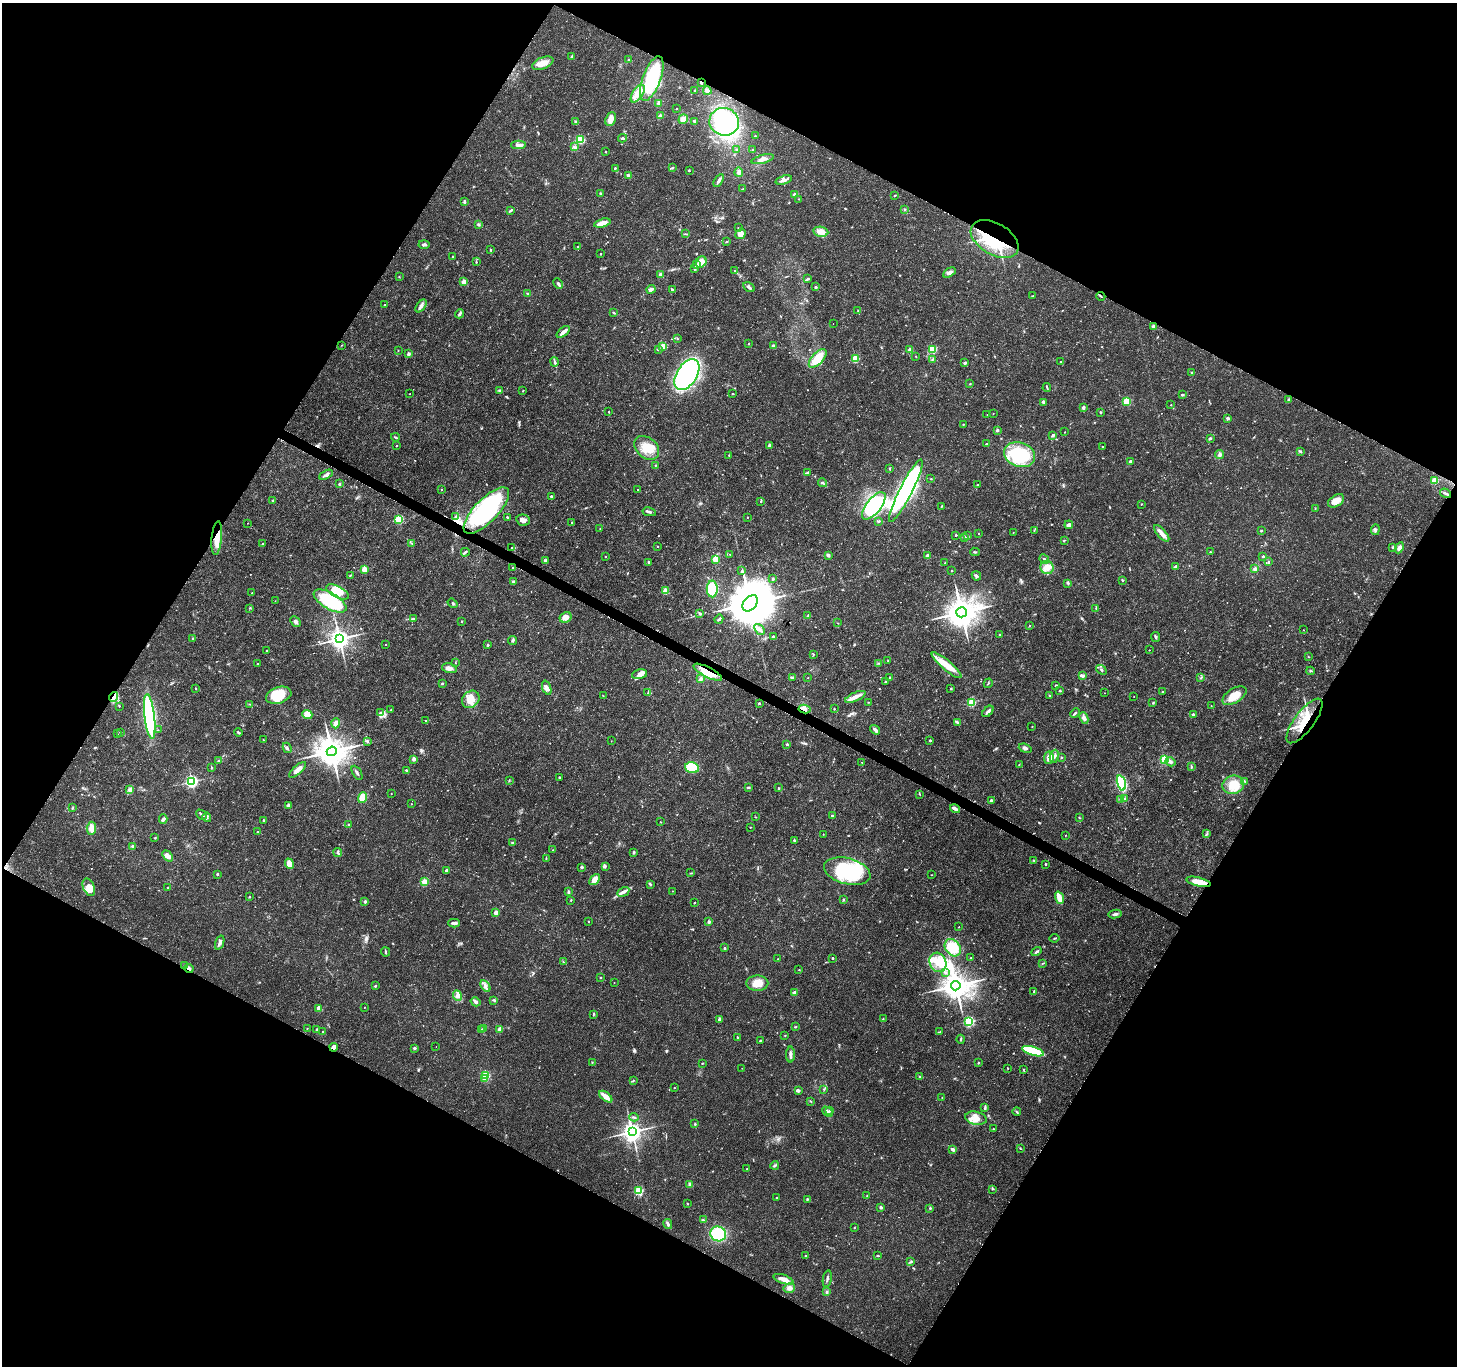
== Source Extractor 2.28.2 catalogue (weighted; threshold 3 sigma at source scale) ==
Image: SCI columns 7-5824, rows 199-5651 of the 5835 x 5916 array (HDU 1 of 3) = the unmasked area's bounding box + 8 px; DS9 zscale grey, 4 x 4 block average (1 PNG px = mean of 4 x 4 image px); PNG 1459 x 1368 px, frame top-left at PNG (2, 3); each listed source drawn as its Kron ellipse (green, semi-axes under 4 px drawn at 4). Shown black and unused: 47% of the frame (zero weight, under 3 of 4 exposures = <1% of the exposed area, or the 3 px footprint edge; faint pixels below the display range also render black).
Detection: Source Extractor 2.28.2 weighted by HDU 2 'WHT'. Background 0.0187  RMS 0.0017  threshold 0.00782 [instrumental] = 3 sigma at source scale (4.5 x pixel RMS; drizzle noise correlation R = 1.50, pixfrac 1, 0.0396/0.0396 arcsec/px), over >= 5 px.
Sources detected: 777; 2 too faint to see at this stretch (4 x 4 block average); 7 inside a brighter object's white glare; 9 cosmic-ray / hot-pixel residue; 2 long thin detections or spike segments (spike, bleed or trail) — neither listed nor drawn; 5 coinciding with a brighter row at this scale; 26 inside a brighter listed object's ellipse — not listed separately; of the other 726, all 500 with FLUX_AUTO >= 0.482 (the completeness limit of this list) listed and drawn (226 fainter detections not listed), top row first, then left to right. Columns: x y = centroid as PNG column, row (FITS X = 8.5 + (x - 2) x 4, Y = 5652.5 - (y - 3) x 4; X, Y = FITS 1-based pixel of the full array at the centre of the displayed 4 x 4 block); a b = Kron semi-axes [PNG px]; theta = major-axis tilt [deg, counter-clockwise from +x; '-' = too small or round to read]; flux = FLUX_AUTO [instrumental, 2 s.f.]
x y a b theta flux
572 56 3 2 - 1.6
628 60 3 2 - 0.92
543 63 11 5 23 11
652 78 23 9 70 92
701 83 3 2 - 1.3
695 90 2 2 - 2.4
707 91 4 3 - 4.7
638 94 10 5 56 12
659 103 4 3 - 3.5
676 109 2 2 - 1.1
660 116 2 2 - 11
611 119 7 5 66 8.7
683 119 5 4 - 7.7
694 121 3 3 - 1.1
576 122 4 2 - 1.1
724 122 15 14 - 85
755 136 2 2 - 1.6
623 138 4 3 - 2.1
580 140 2 2 - 86
518 145 7 4 -1 4.7
574 147 4 2 - 1.4
736 149 2 2 - 1
752 150 2 2 - 0.56
605 152 2 2 - 1.2
763 159 11 3 14 5.6
615 168 2 2 - 2.7
672 168 3 2 - 0.98
689 170 3 2 - 0.82
739 172 5 3 - 3.3
628 175 4 3 - 2.3
719 180 7 2 57 3.7
784 180 8 3 17 3.5
743 189 3 2 - 0.57
601 194 3 3 - 1.4
795 195 4 3 - 4.3
895 196 3 2 - 0.77
799 199 2 2 - 0.52
465 202 4 2 - 2.1
905 209 3 2 - 0.63
511 210 4 2 - 1.9
602 223 8 3 15 11
479 225 3 3 - 1.8
738 228 2 2 - 0.83
821 232 7 5 -11 11
685 234 3 2 - 0.7
741 234 5 4 - 6.7
995 239 26 15 -30 74
727 241 3 2 - 0.9
424 245 5 2 - 2.5
578 247 2 2 - 1.1
491 250 2 2 - 2.6
601 254 2 2 - 1.6
453 256 2 2 - 0.84
476 262 3 2 - 0.74
701 262 6 5 - 11
696 264 3 3 - 1.9
695 269 4 2 - 1.5
734 271 2 2 - 0.55
949 272 7 3 30 4.2
661 274 4 3 - 2.3
399 277 2 2 - 0.6
807 279 4 2 - 1.2
464 282 2 2 - 18
558 283 6 2 -62 1.9
749 287 6 2 -31 2.6
816 287 3 3 - 1.4
651 289 4 3 - 3.9
672 290 2 2 - 2.5
528 294 4 3 - 1.7
1033 296 3 2 - 0.53
1101 296 4 2 - 1.1
385 305 2 2 - 0.54
421 306 7 3 52 3.3
858 311 3 2 - 0.99
614 313 3 2 - 1.5
460 314 4 3 - 2.3
833 323 2 2 - 0.6
1153 326 2 2 - 10
563 332 8 2 39 7.5
677 339 2 2 - 0.58
748 344 2 2 - 0.6
342 345 2 2 - 0.5
663 346 2 2 - 27
773 346 2 2 - 12
398 350 2 2 - 0.72
658 350 3 2 - 0.85
910 350 2 2 - 17
932 350 2 2 - 70
409 354 2 2 - 8.6
916 356 2 2 - 0.52
818 358 11 5 47 24
855 358 2 2 - 62
932 360 2 2 - 0.85
554 362 5 2 - 1.7
1060 362 2 2 - 0.48
965 363 2 2 - 6.9
1191 372 2 2 - 0.58
687 375 17 10 58 280
970 384 2 2 - 0.73
1047 388 4 2 - 1.2
500 391 4 3 - 1.6
523 391 2 2 - 0.82
410 394 2 2 - 0.76
733 394 2 2 - 0.53
1182 395 3 2 - 1.5
1288 400 2 2 - 0.79
1127 401 2 2 - 72
1043 402 4 2 - 2.7
1171 405 2 2 - 0.67
1083 407 2 2 - 4.6
609 412 2 2 - 1.6
1100 412 2 2 - 1.1
993 413 2 2 - 0.54
987 415 2 2 - 0.54
1228 418 2 2 - 8.9
963 424 2 2 - 1.1
997 430 2 2 - 7.3
1065 432 2 2 - 0.67
1053 435 3 3 - 1.7
395 437 4 2 - 1.1
1210 438 4 2 - 1.5
986 444 2 2 - 3.2
769 445 3 3 - 2.4
396 446 2 2 - 1.6
1102 447 2 2 - 1.1
647 448 14 10 -41 21
1301 451 2 2 - 2.2
729 455 3 2 - 0.7
1019 455 16 12 -18 71
1220 455 4 4 - 2.5
1130 462 3 3 - 2
655 465 2 2 - 0.54
889 469 3 2 - 0.91
807 473 4 2 - 2.7
326 475 7 3 29 3.2
931 479 2 2 - 0.68
1435 480 2 2 - 48
822 483 5 2 - 1.7
339 484 2 2 - 5.4
977 485 3 2 - 1.1
638 489 2 2 - 1
441 490 2 2 - 0.6
906 491 35 6 63 180
1446 493 6 2 -34 2.4
551 496 2 2 - 1.9
273 500 2 2 - 1.1
761 501 2 2 - 1.4
1336 501 9 5 33 9.2
1141 504 2 2 - 0.67
874 506 16 7 51 110
941 506 3 2 - 0.6
1315 509 2 2 - 0.68
486 510 30 11 46 160
649 512 7 2 -10 2.4
456 516 3 2 - 1.1
507 517 2 2 - 1.1
747 517 2 2 - 1.4
399 520 2 2 - 81
523 520 7 5 -14 5
878 521 3 2 - 1.3
247 523 2 2 - 0.48
572 523 3 2 - 1.3
1069 525 4 3 - 3.4
600 528 2 2 - 0.54
1034 530 3 2 - 0.75
1375 530 5 2 - 2
1261 531 2 2 - 2.4
1013 532 2 2 - 0.68
979 533 2 2 - 0.59
1162 533 10 3 -49 12
956 535 2 2 - 2.8
968 535 3 2 - 0.65
217 538 17 5 85 16
965 538 4 3 - 3.4
1064 540 3 2 - 0.93
412 543 3 2 - 0.9
262 544 2 2 - 0.81
657 546 2 2 - 0.78
512 547 2 2 - 0.82
1393 547 3 2 - 1.4
1399 548 6 3 63 4.2
465 552 4 2 - 1.8
975 552 5 2 - 1.2
1210 552 3 2 - 0.82
730 554 2 2 - 0.51
828 555 3 2 - 3.7
605 556 2 2 - 0.8
927 556 3 3 - 2.7
1263 556 2 2 - 3.3
715 559 2 2 - 43
1044 559 5 2 - 2
545 561 2 2 - 15
649 562 3 2 - 1.7
1268 562 3 2 - 0.84
945 563 2 2 - 1.1
1175 566 3 2 - 1.7
1047 567 7 6 - 7.5
513 568 2 2 - 1.3
364 569 2 2 - 28
1255 569 4 3 - 2
742 571 3 2 - 1.1
952 571 2 2 - 1.5
350 575 2 2 - 0.7
976 576 5 2 - 2.1
773 579 2 2 - 1.9
1122 580 2 2 - 0.92
513 582 2 2 - 7
1068 583 3 2 - 1.2
712 589 8 5 -90 44
666 591 2 2 - 36
338 592 12 5 -26 27
252 593 2 2 - 0.64
275 601 2 2 - 0.49
330 601 18 8 -30 72
453 603 5 2 - 1.2
750 603 9 6 49 6500
250 608 3 2 - 0.82
1096 608 2 2 - 0.52
961 612 5 5 - 2200
700 613 4 2 - 1.4
808 616 3 2 - 0.82
566 617 6 5 - 6.7
413 619 4 2 - 1.4
719 619 5 2 - 2.1
295 621 6 3 -46 3.1
461 621 2 2 - 0.69
838 623 2 2 - 0.49
1029 626 2 2 - 1.6
760 629 6 3 -49 3.5
1303 630 2 2 - 0.56
999 635 2 2 - 1.1
773 636 2 2 - 2.2
1155 637 5 2 - 1.7
193 639 3 2 - 1.3
339 639 3 3 - 900
513 640 4 3 - 1.5
386 644 2 2 - 0.85
487 645 2 2 - 3.4
267 650 2 2 - 1.4
1149 650 2 2 - 0.7
813 654 3 2 - 0.61
1309 657 3 2 - 0.53
888 660 2 2 - 0.6
257 663 2 2 - 0.93
455 663 2 2 - 0.54
878 663 2 2 - 0.5
947 665 19 5 -40 20
449 668 7 4 -15 5.1
1101 670 6 2 -38 1.6
1311 671 4 2 - 1.4
708 672 16 5 -27 22
640 674 8 4 13 6.1
1082 676 4 2 - 4.6
792 677 4 2 - 2
890 677 2 2 - 1.9
808 678 2 2 - 0.61
1201 678 3 2 - 0.93
700 679 2 2 - 8.7
886 682 2 2 - 1.1
988 683 5 2 - 0.82
442 684 2 2 - 4
1056 686 4 2 - 2.7
195 688 2 2 - 1.5
547 688 7 3 -71 4.6
951 688 2 2 - 2.2
1060 691 2 2 - 2.2
1163 691 2 2 - 0.58
648 692 4 2 - 1
1105 693 2 2 - 0.56
279 695 13 8 18 31
603 696 2 2 - 0.59
1050 696 3 2 - 0.91
1234 696 13 7 32 17
113 697 5 2 - 3.1
855 697 11 4 24 6.4
1134 697 2 2 - 0.55
471 699 9 8 - 14
868 702 2 2 - 0.54
971 702 2 2 - 81
759 703 3 2 - 0.97
1153 703 3 2 - 0.77
250 704 3 2 - 0.63
119 706 2 2 - 0.86
1211 706 3 2 - 0.48
391 709 2 2 - 1.4
804 709 6 4 -10 5
834 709 2 2 - 0.93
988 711 7 2 45 4.9
380 713 2 2 - 0.53
1075 713 5 2 - 1.6
1193 714 2 2 - 3.6
307 715 5 4 - 11
150 716 22 5 -83 190
1084 718 6 3 -67 4.3
426 721 2 2 - 2.9
1304 721 27 9 53 40
957 722 3 3 - 1.3
336 723 5 3 - 6.4
1032 726 2 2 - 0.5
158 730 2 2 - 0.51
875 730 5 2 - 3.6
120 732 2 2 - 0.58
238 733 4 2 - 1.6
117 734 2 2 - 0.52
263 740 3 2 - 0.76
930 740 2 2 - 3.8
367 741 2 2 - 0.62
611 741 2 2 - 0.48
787 744 2 2 - 3.3
287 748 5 2 - 1.6
1025 748 6 3 -19 3.5
332 751 5 4 - 2200
1054 756 7 3 76 3
1049 758 6 5 - 9.4
1061 758 2 2 - 0.88
414 759 2 2 - 13
1164 759 2 2 - 88
219 761 4 3 - 2
862 762 2 2 - 0.71
1171 762 5 3 - 2.5
1019 764 3 2 - 0.51
211 767 3 2 - 1.2
1191 767 3 2 - 1.1
692 768 7 5 -19 39
298 770 11 3 42 7.8
406 770 2 2 - 1.6
357 773 8 2 -60 2.5
560 778 2 2 - 1.6
509 780 2 2 - 0.88
192 781 2 2 - 240
1244 781 4 2 - 1.2
1121 783 8 4 -74 71
1233 785 11 9 16 22
748 787 3 2 - 1.5
779 788 2 2 - 0.99
130 790 3 2 - 2
391 794 2 2 - 0.65
920 794 2 2 - 0.72
363 798 6 4 69 17
1121 799 2 2 - 4.8
1124 799 3 2 - 1.2
991 800 2 2 - 8.8
411 804 2 2 - 0.85
288 805 3 3 - 3.4
72 808 2 2 - 0.5
955 809 5 2 - 4.8
201 815 6 2 -45 1.8
832 816 2 2 - 3.3
207 817 5 3 - 2.6
755 817 2 2 - 0.61
1079 817 2 2 - 0.52
163 819 4 3 - 2.6
264 820 3 2 - 1.6
661 822 2 2 - 0.54
348 824 2 2 - 0.78
750 827 2 2 - 0.54
91 828 6 4 86 5.6
257 832 2 2 - 1.3
823 834 2 2 - 0.69
1207 834 2 2 - 0.91
1066 835 2 2 - 0.63
155 838 2 2 - 0.69
794 840 2 2 - 3
512 842 2 2 - 1.1
132 846 4 3 - 2
553 850 2 2 - 0.97
634 852 4 3 - 1.4
338 853 4 2 - 1.7
167 856 6 3 -51 6.8
546 859 4 2 - 0.85
1034 861 2 2 - 0.66
289 864 5 3 - 12
1045 864 3 2 - 1
605 866 3 2 - 1.1
582 867 2 2 - 6
446 870 2 2 - 5.6
847 871 24 13 -15 95
691 873 2 2 - 0.65
217 874 2 2 - 4.2
931 875 2 2 - 0.51
595 880 6 4 48 14
425 882 2 2 - 48
1198 882 12 4 -14 12
650 885 2 2 - 0.49
89 887 9 5 -67 11
168 888 2 2 - 2.1
673 891 2 2 - 0.64
568 892 3 2 - 2.2
623 892 6 4 30 3.9
249 897 2 2 - 0.95
1059 898 6 3 -71 12
571 900 2 2 - 1.1
843 900 2 2 - 3.8
365 901 2 2 - 6.1
695 902 2 2 - 0.72
496 912 2 2 - 16
1115 914 6 3 10 2.7
588 921 2 2 - 0.66
709 922 2 2 - 6.5
454 923 6 2 -2 4
959 927 2 2 - 0.91
1054 938 5 2 - 0.97
220 943 7 3 71 5.4
725 948 2 2 - 2.6
953 948 9 7 -52 29
386 952 4 2 - 1.1
1036 952 5 2 - 1.9
833 958 2 2 - 3.3
971 958 2 2 - 0.7
778 959 2 2 - 0.51
563 962 2 2 - 0.58
938 962 10 8 -64 16
1043 963 4 2 - 0.71
185 965 2 2 - 0.96
189 968 5 3 - 4
799 970 2 2 - 0.51
945 972 3 2 - 0.57
601 977 3 2 - 0.52
614 983 2 2 - 0.74
757 983 11 7 0 14
375 986 2 2 - 2.8
485 986 6 3 -59 2.9
956 986 5 4 - 1900
1034 992 4 2 - 1.3
795 993 4 3 - 3.5
457 996 5 3 - 3.2
494 1000 4 2 - 1.3
476 1002 5 3 - 2.5
364 1007 2 2 - 0.61
319 1008 2 2 - 23
593 1014 3 2 - 0.92
719 1019 3 3 - 2.3
883 1019 2 2 - 1.1
969 1021 2 2 - 130
795 1027 3 2 - 0.79
307 1028 2 2 - 0.49
484 1028 2 2 - 0.77
316 1029 2 2 - 1.6
482 1029 2 2 - 0.78
500 1029 4 3 - 4.3
323 1032 2 2 - 0.52
940 1032 3 2 - 1.3
785 1036 2 2 - 0.61
737 1037 2 2 - 1.6
961 1039 4 2 - 0.98
760 1041 3 2 - 0.65
334 1047 4 4 - 3.7
436 1047 2 2 - 0.78
415 1048 3 3 - 1.4
1033 1051 11 4 -17 51
791 1055 8 3 90 4.2
592 1062 2 2 - 0.49
702 1063 2 2 - 0.7
978 1063 2 2 - 1.3
742 1068 2 2 - 0.49
1008 1068 2 2 - 0.7
1023 1069 3 2 - 0.85
486 1075 2 2 - 69
920 1077 2 2 - 0.61
485 1079 2 2 - 16
633 1080 3 2 - 0.59
674 1088 2 2 - 0.49
823 1089 2 2 - 0.49
798 1091 3 2 - 4.2
606 1097 8 3 -38 9.2
942 1097 2 2 - 0.73
811 1101 3 2 - 0.54
985 1108 3 2 - 1.1
830 1111 2 2 - 0.89
827 1112 6 2 -45 2.4
1017 1112 4 2 - 1.1
634 1117 5 2 - 1.4
976 1118 11 6 -12 11
695 1124 2 2 - 1.3
993 1129 2 2 - 1.4
632 1132 3 3 - 840
1020 1148 3 2 - 0.73
953 1149 4 2 - 3.1
775 1165 4 2 - 1.4
746 1169 2 2 - 0.84
690 1184 2 2 - 14
992 1189 2 2 - 0.9
639 1190 2 2 - 81
867 1196 2 2 - 0.68
777 1198 2 2 - 0.76
807 1199 3 2 - 1.2
687 1204 3 2 - 0.73
881 1207 2 2 - 6.6
930 1208 3 2 - 1.3
703 1220 2 2 - 1.4
668 1224 5 2 - 2.2
854 1228 2 2 - 0.57
718 1234 8 7 - 47
805 1255 2 2 - 0.55
878 1256 3 2 - 0.85
911 1261 3 2 - 1.1
783 1279 10 4 -19 8
827 1279 8 2 79 2.5
789 1288 6 4 13 3.9
827 1292 4 2 - 1.5
Overlapping masked pixels (flux is a lower limit): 10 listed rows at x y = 701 83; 995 239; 486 510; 217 538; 708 672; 113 697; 804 709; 1304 721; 189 968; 334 1047
Diffuse or blended objects may show on this block-average render without a row.